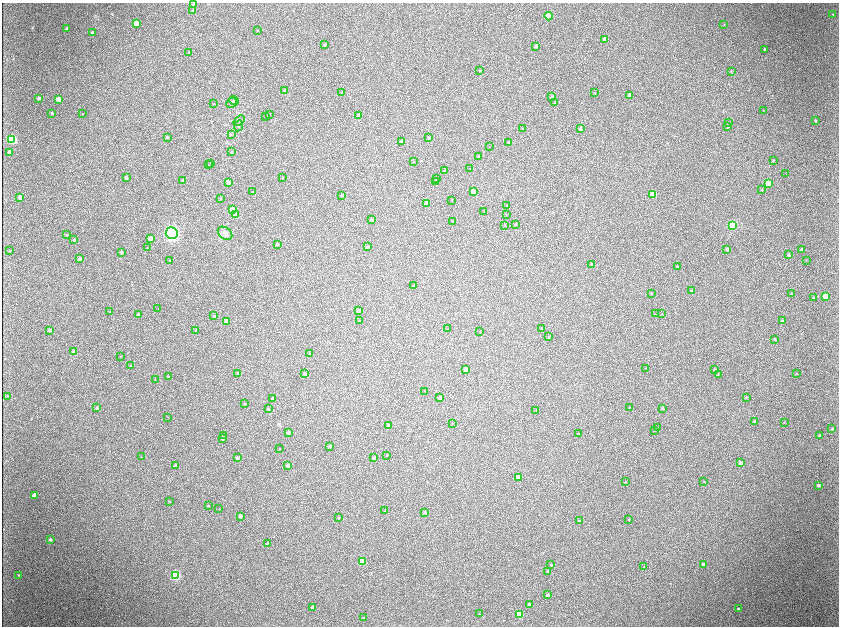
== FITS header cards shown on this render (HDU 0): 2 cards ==
NAXIS1  =                 1674 /fastest changing axis
NAXIS2  =                 1248 /next to fastest changing axis

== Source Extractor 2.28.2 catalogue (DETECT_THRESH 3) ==
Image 1674 x 1248 px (HDU 0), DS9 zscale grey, zoomed out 1/2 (1 PNG px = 2 x 2 image px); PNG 841 x 628 px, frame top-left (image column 2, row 1247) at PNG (2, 3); each listed source drawn as its Kron ellipse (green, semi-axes under 4 px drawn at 4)
Background 9410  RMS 74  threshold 222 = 3 sigma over >= 5 px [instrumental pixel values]
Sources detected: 232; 32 cannot appear on this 1/2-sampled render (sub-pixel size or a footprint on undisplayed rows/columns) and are neither listed nor drawn; the other 200 listed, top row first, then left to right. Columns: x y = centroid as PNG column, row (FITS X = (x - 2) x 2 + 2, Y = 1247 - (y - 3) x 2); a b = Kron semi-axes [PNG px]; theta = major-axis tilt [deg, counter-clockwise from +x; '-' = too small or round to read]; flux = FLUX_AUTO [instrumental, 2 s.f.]
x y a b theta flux
193 4 2 2 - 1.2e+04
193 11 3 3 - 1.4e+04
833 15 4 2 - 8.2e+03
549 16 4 3 - 5.0e+05
136 23 3 3 - 2.6e+05
724 25 3 2 - 8.3e+03
67 28 3 2 - 3.9e+04
257 30 2 2 - 5.4e+03
93 33 3 3 - 1.1e+05
605 39 3 3 - 2.3e+05
325 45 3 2 - 3.9e+04
536 46 3 2 - 7.9e+04
764 49 3 3 - 2.4e+04
189 52 2 2 - 1.7e+04
480 71 2 2 - 1.0e+04
731 71 3 2 - 9.0e+03
285 90 2 2 - 3.7e+04
342 93 2 2 - 7.7e+03
595 93 2 2 - 5.3e+03
630 95 3 3 - 1.9e+05
551 97 2 2 - 3.0e+04
39 98 3 3 - 5.9e+04
59 99 3 3 - 2.4e+05
234 101 5 4 - 2.6e+04
214 103 3 2 - 4.7e+03
232 103 5 5 - 4.0e+04
555 103 3 2 - 1.0e+04
763 110 3 2 - 7.7e+03
52 113 3 3 - 1.9e+04
82 114 2 2 - 4.4e+03
269 114 2 2 - 1.0e+04
266 116 2 2 - 9.3e+03
359 116 3 3 - 1.7e+05
239 120 6 4 40 3.2e+04
815 120 3 2 - 1.3e+04
729 123 3 2 - 9.2e+03
239 126 5 4 - 2.7e+04
727 127 3 3 - 1.3e+04
523 129 2 2 - 1.7e+04
580 129 3 2 - 6.2e+04
231 134 4 3 - 1.2e+04
167 137 2 2 - 2.8e+04
429 138 2 2 - 2.6e+04
12 139 4 4 - 1.8e+06
402 141 3 2 - 7.4e+04
509 142 3 2 - 2.5e+04
489 147 2 2 - 6.0e+03
10 152 3 3 - 1.5e+05
232 152 2 2 - 1.9e+04
478 157 3 2 - 1.9e+04
773 160 3 3 - 1.2e+04
413 162 2 2 - 8.4e+03
211 163 2 1 - 1.9e+04
208 165 2 1 - 1.2e+04
470 168 2 1 - 3.9e+03
444 171 2 2 - 2.8e+04
786 174 3 1 - 1.1e+04
126 178 3 2 - 5.2e+04
282 178 3 2 - 9.1e+03
437 179 3 2 - 2.1e+04
183 181 3 3 - 4.3e+04
435 181 2 2 - 2.5e+04
228 182 3 3 - 1.0e+05
768 183 3 3 - 4.6e+05
762 190 3 3 - 1.1e+04
253 191 2 2 - 5.7e+03
473 191 3 2 - 1.3e+05
653 194 3 3 - 6.9e+05
342 195 3 2 - 4.2e+04
20 197 3 3 - 9.3e+04
221 199 2 2 - 4.7e+03
451 200 2 2 - 4.3e+03
426 203 3 3 - 1.8e+05
507 206 2 2 - 1.0e+04
232 210 3 3 - 3.7e+05
484 212 2 1 - 1.2e+04
236 215 3 3 - 3.0e+05
506 215 2 2 - 4.0e+03
371 220 2 2 - 5.8e+04
453 221 2 2 - 6.4e+03
516 224 2 2 - 1.2e+04
505 225 3 2 - 6.6e+03
732 225 4 4 - 1.7e+06
172 233 6 6 - 3.9e+06
225 233 8 5 -38 6.7e+04
67 235 3 3 - 9.7e+03
150 238 3 3 - 3.0e+05
74 240 3 3 - 3.5e+04
277 244 2 2 - 2.6e+04
368 247 2 2 - 4.2e+04
147 248 2 2 - 1.2e+04
727 249 3 3 - 5.4e+04
801 250 3 3 - 5.1e+04
10 251 3 3 - 2.0e+04
121 252 2 2 - 4.3e+04
788 255 3 2 - 3.6e+04
80 259 3 3 - 8.9e+04
169 260 2 2 - 6.4e+03
806 260 3 2 - 4.4e+03
592 264 2 2 - 3.2e+04
677 266 3 2 - 2.0e+04
414 285 3 2 - 9.4e+03
691 291 3 2 - 3.0e+04
651 293 3 2 - 6.2e+03
792 294 3 2 - 5.1e+03
825 296 3 3 - 3.4e+05
814 297 3 2 - 8.3e+03
158 309 2 1 - 9.4e+03
359 311 3 2 - 1.2e+05
110 312 3 2 - 7.5e+03
656 314 2 2 - 1.6e+04
662 314 2 1 - 4.3e+03
138 315 2 2 - 2.5e+04
214 316 2 2 - 2.9e+04
226 321 3 3 - 4.1e+05
360 321 2 2 - 1.2e+04
782 321 3 3 - 3.8e+04
448 329 2 2 - 5.7e+03
542 329 2 2 - 2.2e+04
49 330 3 2 - 4.8e+04
196 330 3 2 - 1.3e+04
480 332 2 1 - 4.6e+03
549 337 2 2 - 1.7e+04
774 339 3 3 - 1.6e+04
73 351 4 3 - 2.1e+04
310 353 2 2 - 1.4e+04
120 356 2 1 - 4.2e+03
130 366 2 2 - 5.3e+03
646 368 2 2 - 5.9e+03
466 369 3 3 - 1.6e+05
714 369 3 2 - 9.5e+03
238 373 2 2 - 3.8e+04
304 374 2 2 - 5.3e+04
718 374 2 2 - 5.4e+03
796 374 2 2 - 8.3e+03
168 377 4 3 - 1.3e+04
155 380 2 2 - 5.7e+03
425 391 2 2 - 7.0e+03
8 396 3 2 - 7.1e+03
746 397 3 2 - 1.1e+04
273 398 2 2 - 3.3e+04
440 398 3 2 - 1.1e+05
245 403 2 2 - 1.7e+04
629 407 2 1 - 4.6e+03
97 408 3 3 - 3.3e+04
662 408 2 2 - 2.2e+04
268 409 2 2 - 3.2e+04
536 411 2 2 - 5.7e+03
168 417 2 1 - 8.7e+03
754 421 3 3 - 2.8e+04
784 422 3 2 - 5.5e+03
452 423 2 2 - 6.7e+03
388 425 2 2 - 5.8e+04
658 428 2 2 - 1.2e+04
832 429 3 3 - 1.8e+04
654 431 2 2 - 4.6e+03
288 433 2 2 - 8.8e+04
578 434 2 1 - 7.6e+03
819 435 3 3 - 1.2e+04
224 436 3 2 - 5.0e+04
223 439 3 2 - 2.8e+04
330 446 2 2 - 4.5e+04
280 449 2 2 - 7.2e+03
386 455 2 2 - 1.2e+04
141 457 3 2 - 4.5e+03
237 458 2 2 - 4.5e+04
374 458 2 2 - 4.8e+04
740 463 3 3 - 8.4e+04
175 466 3 2 - 3.8e+04
288 466 3 2 - 8.1e+04
518 477 3 3 - 1.9e+05
625 482 2 2 - 1.5e+04
704 482 2 2 - 4.9e+03
818 485 3 2 - 2.7e+04
34 495 3 3 - 1.9e+05
169 501 3 2 - 6.6e+03
208 506 3 2 - 1.1e+04
219 509 2 2 - 4.5e+03
385 511 2 2 - 4.4e+03
425 512 3 3 - 2.7e+04
240 516 3 2 - 5.2e+04
338 518 3 2 - 2.0e+04
628 519 3 2 - 1.2e+04
579 521 3 2 - 3.3e+04
50 540 3 3 - 4.1e+04
267 543 3 2 - 1.6e+04
362 561 3 3 - 6.2e+05
703 564 3 3 - 4.7e+04
551 565 3 2 - 1.2e+04
644 567 3 2 - 1.3e+04
548 571 3 2 - 6.7e+04
18 575 2 2 - 9.9e+03
175 575 4 4 - 1.7e+06
548 595 3 2 - 4.1e+04
529 604 3 2 - 1.3e+05
313 607 3 2 - 3.8e+04
738 608 3 3 - 1.7e+04
479 614 3 2 - 7.3e+03
519 614 3 3 - 8.7e+05
363 617 2 2 - 1.6e+04
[32 sub-pixel or undisplayed-footprint detections neither listed nor drawn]